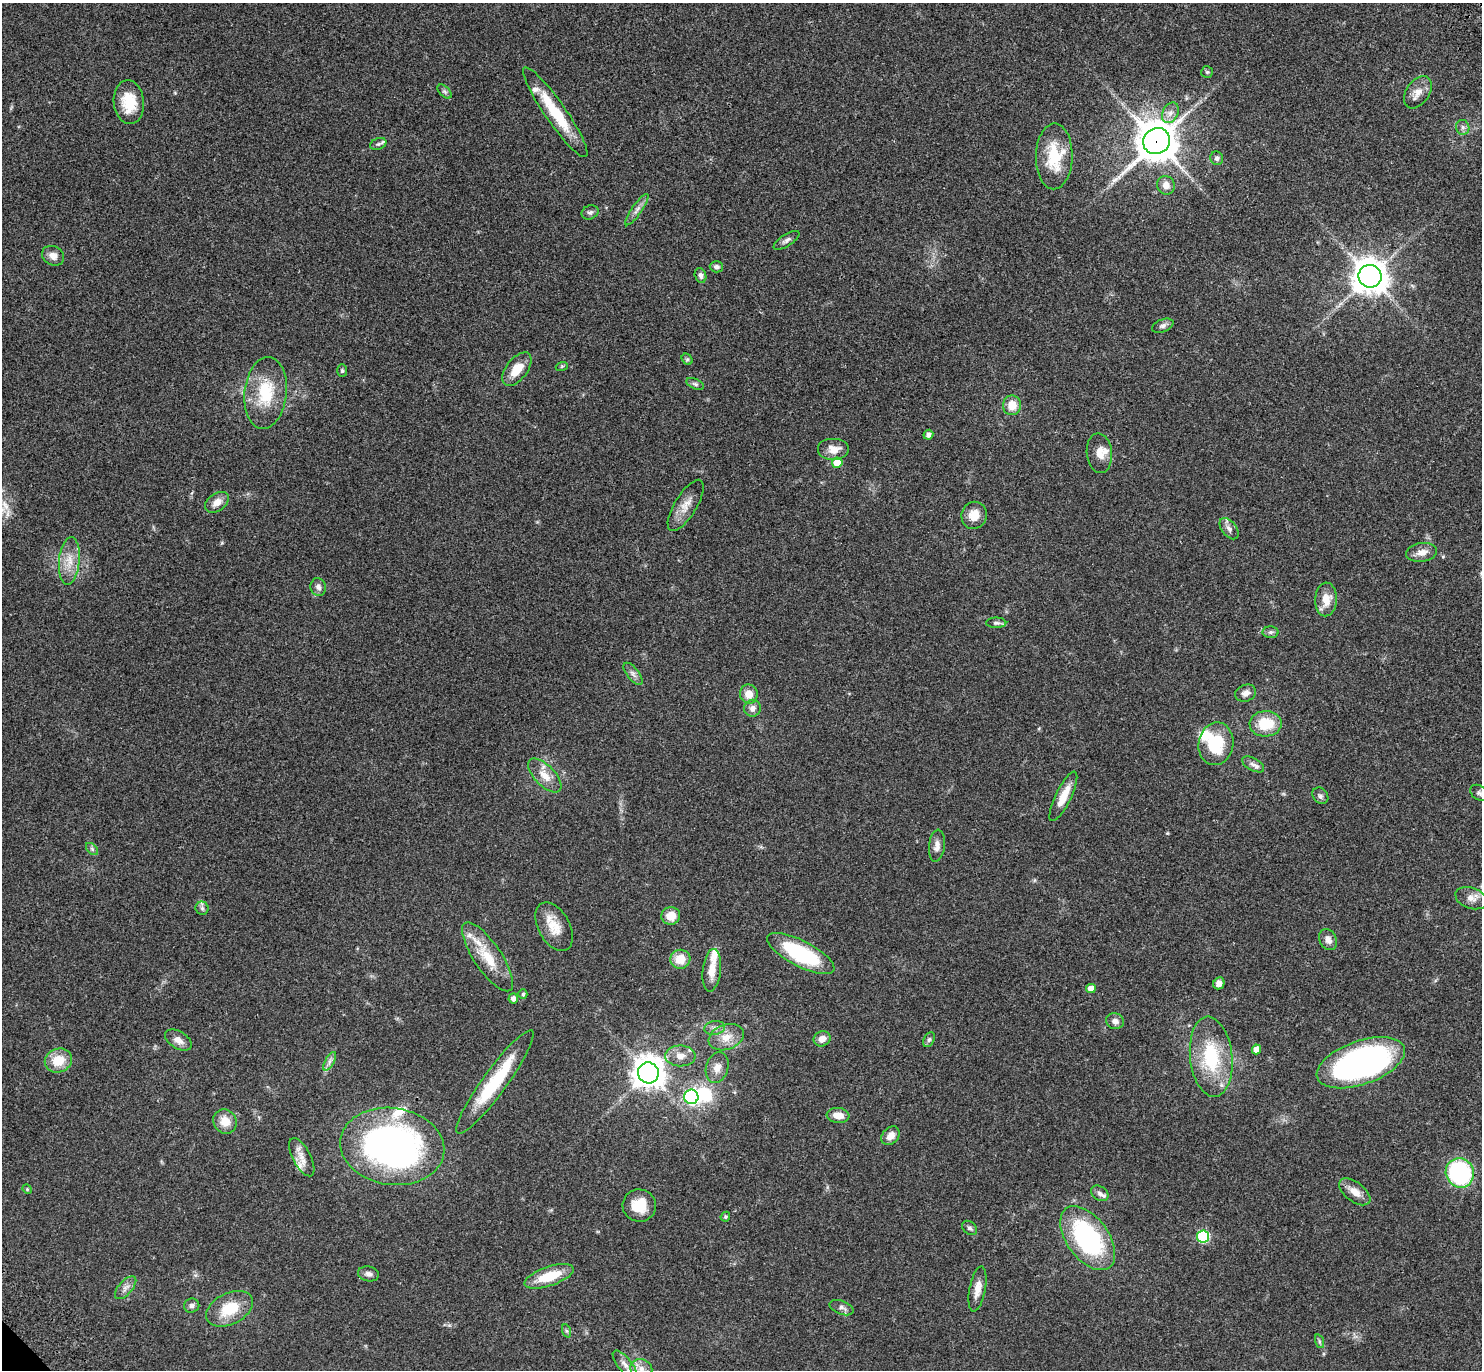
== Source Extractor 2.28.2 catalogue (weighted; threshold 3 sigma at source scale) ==
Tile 10 of 4 x 4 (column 2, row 3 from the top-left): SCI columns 1577-3056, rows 1615-2982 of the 6116 x 6106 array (HDU 1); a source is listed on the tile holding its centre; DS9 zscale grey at full resolution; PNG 1484 x 1372 px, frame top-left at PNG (2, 3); each listed source drawn as its Kron ellipse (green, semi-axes under 4 px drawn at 4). Shown black and unused: <1% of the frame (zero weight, under 3 of 4 exposures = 6% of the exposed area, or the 3 px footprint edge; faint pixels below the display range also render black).
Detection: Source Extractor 2.28.2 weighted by HDU 2 'WHT'; one run over the whole footprint, this tile lists its part. Background 0.0515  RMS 0.0053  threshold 0.0238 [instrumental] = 3 sigma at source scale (4.5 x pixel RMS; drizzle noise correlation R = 1.50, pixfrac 1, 0.05/0.05 arcsec/px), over >= 5 px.
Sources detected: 117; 1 inside a brighter object's white glare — neither listed nor drawn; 8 inside a brighter listed object's ellipse — not listed separately; the other 108 listed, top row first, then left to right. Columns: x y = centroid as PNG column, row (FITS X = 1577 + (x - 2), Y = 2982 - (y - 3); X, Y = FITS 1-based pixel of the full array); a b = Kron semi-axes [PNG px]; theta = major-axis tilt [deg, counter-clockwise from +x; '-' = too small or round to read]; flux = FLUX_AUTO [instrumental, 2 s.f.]
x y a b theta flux
1207 72 6 6 - 0.87
445 92 9 5 -44 1.1
1418 92 18 11 56 5
129 102 22 15 -85 14
555 112 54 10 -55 23
1170 113 11 7 62 3.1
1463 127 7 6 - 1.6
1157 141 14 12 40 1500
378 144 8 5 21 1.2
1054 156 33 18 89 23
1217 158 7 6 - 1.6
1166 185 9 8 - 4.1
637 210 19 5 55 2.8
590 212 9 7 24 1.4
786 240 15 6 32 1.9
53 256 11 9 -29 3.7
716 267 6 5 - 1.7
700 275 7 5 -74 1.7
1370 276 11 11 - 880
1163 326 11 6 21 1.7
687 359 6 5 - 0.87
562 366 6 4 19 0.63
517 369 19 10 53 9.4
342 371 6 5 - 0.93
695 384 9 5 -25 1.1
266 393 36 21 84 24
1012 405 10 9 - 7.2
928 435 5 5 - 1.9
834 449 16 11 0 5.2
1099 453 20 12 -85 5.9
837 463 5 5 - 9.6
217 502 13 8 35 4.2
686 505 29 11 58 6.7
974 515 13 12 - 7
1229 529 12 7 -52 2.4
1422 552 15 9 9 4.2
69 561 24 10 85 8
318 587 9 7 -76 2.4
1326 599 17 11 87 7.2
996 623 10 5 -1 1.4
1271 632 8 6 0 1.2
633 674 13 6 -51 2.1
1246 693 11 8 20 2.6
749 694 9 9 - 5.6
752 708 8 8 - 2.6
1266 724 16 13 2 15
1216 744 21 17 80 23
1253 764 12 6 -29 2.3
545 776 21 10 -45 7.1
1479 793 10 7 -36 1.6
1063 796 27 8 64 9.4
1320 796 9 7 -50 1.4
937 846 16 8 83 3.1
92 849 7 4 -46 1
1471 898 16 10 -20 4
202 908 6 6 - 1.3
671 916 9 9 - 6.7
554 927 26 15 -61 10
1328 940 11 8 -63 3.2
801 954 37 13 -27 42
488 957 40 13 -56 16
680 959 10 9 - 8.7
712 970 21 9 83 7
1219 983 6 5 - 2.7
1091 989 5 4 - 4.6
523 994 5 4 - 0.99
513 998 5 4 - 2.3
1115 1021 9 7 -22 2.6
715 1028 10 7 10 2.1
726 1037 18 12 20 7.4
822 1039 8 7 - 3.8
178 1040 15 8 -30 4
929 1040 8 5 63 1.1
1256 1049 5 4 - 5.6
680 1056 15 10 -2 5
1211 1057 40 21 -84 32
58 1060 14 12 20 11
330 1061 10 4 61 1.8
1361 1063 46 21 19 170
717 1068 16 11 73 4.8
648 1073 10 10 - 740
495 1082 63 12 54 32
691 1097 7 7 - 94
838 1115 11 7 -6 5.2
225 1121 12 11 - 7.8
891 1136 10 8 47 4.2
392 1146 52 38 -8 190
302 1157 21 9 -63 5
1460 1173 15 14 - 65
27 1189 5 4 - 0.54
1355 1192 18 9 -38 5.5
1100 1193 9 6 -34 1.9
639 1205 16 16 - 11
725 1217 5 4 - 0.94
970 1228 8 6 -41 1.3
1203 1236 6 6 - 42
1088 1238 36 21 -53 71
368 1274 11 7 -11 2
549 1276 26 9 19 16
126 1288 14 7 49 2.7
977 1289 23 8 79 5.4
192 1306 8 7 - 1.6
842 1308 12 6 -21 2.1
229 1309 25 15 27 16
567 1331 7 4 -70 0.83
1319 1341 7 4 -72 0.95
625 1364 17 7 -51 3.4
641 1369 11 9 -15 3.8
Overlapping masked pixels (flux is a lower limit): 1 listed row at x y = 1157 141
Isophote crosses this tile's border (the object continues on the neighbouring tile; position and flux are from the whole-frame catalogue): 1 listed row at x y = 625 1364